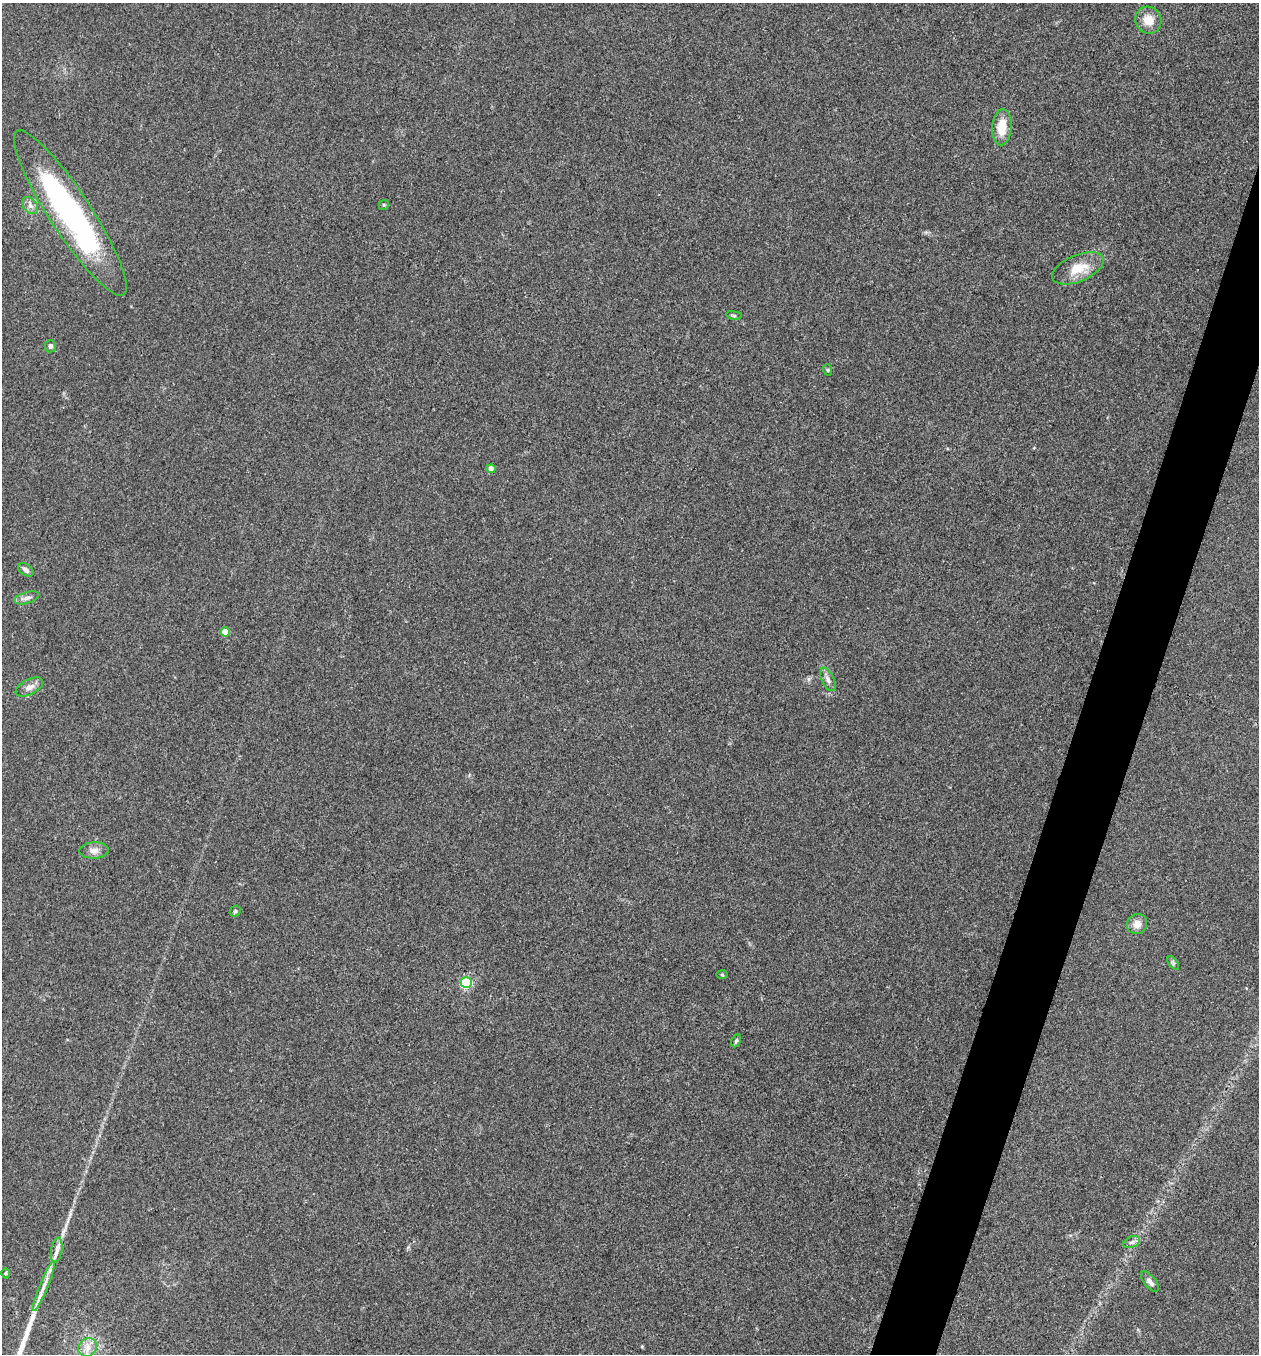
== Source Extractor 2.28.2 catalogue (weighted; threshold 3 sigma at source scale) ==
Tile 10 of 4 x 4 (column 2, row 3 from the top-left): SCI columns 1393-2649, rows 1358-2709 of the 5429 x 5415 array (HDU 1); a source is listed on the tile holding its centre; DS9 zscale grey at full resolution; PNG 1261 x 1356 px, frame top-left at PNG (2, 3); each listed source drawn as its Kron ellipse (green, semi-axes under 4 px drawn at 4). Shown black and unused: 4% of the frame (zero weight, under 3 of 4 exposures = <1% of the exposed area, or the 3 px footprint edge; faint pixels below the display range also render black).
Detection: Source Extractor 2.28.2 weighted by HDU 2 'WHT'; one run over the whole footprint, this tile lists its part. Background 0.1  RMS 0.0062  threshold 0.0278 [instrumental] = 3 sigma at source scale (4.5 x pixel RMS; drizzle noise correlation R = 1.50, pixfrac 1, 0.05/0.05 arcsec/px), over >= 5 px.
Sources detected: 28; all 28 listed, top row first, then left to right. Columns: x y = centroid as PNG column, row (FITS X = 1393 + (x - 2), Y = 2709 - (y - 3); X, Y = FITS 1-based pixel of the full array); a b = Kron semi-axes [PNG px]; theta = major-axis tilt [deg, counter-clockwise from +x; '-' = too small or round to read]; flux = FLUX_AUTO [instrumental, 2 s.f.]
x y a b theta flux
1148 20 14 13 - 8.4
1002 127 18 9 86 13
384 205 5 4 - 0.83
30 206 9 6 -48 2.8
70 213 98 21 -57 150
1078 268 27 13 22 13
734 315 8 4 -8 0.94
50 346 6 6 - 1.8
828 370 6 4 -72 0.76
491 469 4 4 - 6.2
26 570 9 5 -36 2
27 598 13 5 17 2.5
225 632 4 4 - 7.2
828 679 12 6 -65 2.9
29 687 15 7 28 3.8
94 850 15 8 2 3.9
235 911 6 5 - 0.93
1137 924 10 10 - 5.2
1173 963 8 4 -53 1.1
722 975 6 4 -2 0.8
466 983 5 5 - 67
736 1041 7 3 65 0.93
1132 1242 9 5 24 1.9
57 1250 13 5 81 3.3
6 1273 5 3 - 0.76
1150 1281 12 6 -50 2.8
44 1286 27 4 68 5.3
88 1347 10 8 47 4.5